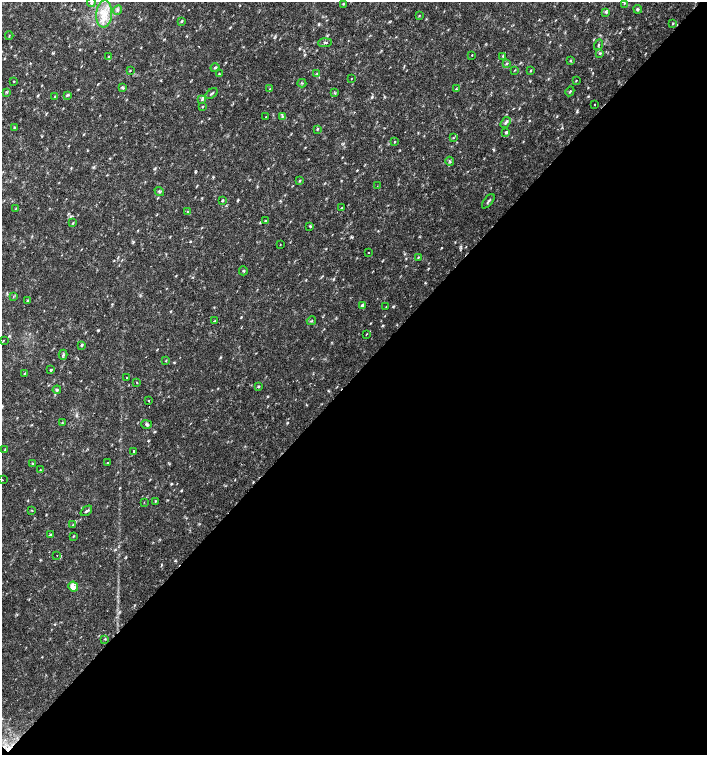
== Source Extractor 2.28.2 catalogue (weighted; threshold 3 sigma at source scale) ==
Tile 15 of 4 x 4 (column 3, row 4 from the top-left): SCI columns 3044-4453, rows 1-1506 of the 6023 x 6029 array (HDU 1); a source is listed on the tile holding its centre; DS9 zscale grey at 2 x 2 block average (1 PNG px = mean of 2 x 2 image px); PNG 709 x 757 px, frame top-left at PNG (2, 2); each listed source drawn as its Kron ellipse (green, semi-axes under 4 px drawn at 4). Shown black and unused: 50% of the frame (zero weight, under 2 of 3 exposures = <1% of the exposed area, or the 3 px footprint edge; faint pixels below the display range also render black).
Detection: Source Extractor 2.28.2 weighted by HDU 2 'WHT'; one run over the whole footprint, this tile lists its part. Background 0.0332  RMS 0.0037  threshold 0.0166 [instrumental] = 3 sigma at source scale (4.5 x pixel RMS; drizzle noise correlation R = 1.50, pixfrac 1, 0.0396/0.0396 arcsec/px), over >= 5 px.
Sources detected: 102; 1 cosmic-ray / hot-pixel residue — neither listed nor drawn; the other 101 listed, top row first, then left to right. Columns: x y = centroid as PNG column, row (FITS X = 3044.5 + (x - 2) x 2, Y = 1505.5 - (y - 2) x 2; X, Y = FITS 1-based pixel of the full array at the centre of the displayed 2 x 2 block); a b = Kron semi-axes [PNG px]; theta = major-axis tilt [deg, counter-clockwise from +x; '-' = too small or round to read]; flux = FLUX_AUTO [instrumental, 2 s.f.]
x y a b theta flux
91 3 4 3 - 1.2
624 3 3 2 - 0.57
343 4 3 3 - 0.62
638 9 4 3 - 1
118 10 5 3 - 1.6
606 12 3 3 - 1.4
104 14 13 8 85 12
419 16 3 2 - 0.53
182 21 4 2 - 0.89
673 24 3 2 - 0.62
9 36 4 2 - 0.52
325 43 7 2 4 1.1
598 45 5 2 - 0.98
599 53 3 3 - 0.78
472 55 2 2 - 0.41
109 56 2 2 - 1
503 56 3 2 - 0.61
570 61 3 3 - 0.68
507 64 3 3 - 0.67
215 68 4 3 - 1.1
130 70 3 2 - 0.52
515 70 3 2 - 0.47
531 70 4 2 - 0.57
317 73 3 2 - 0.76
219 74 3 2 - 0.7
351 79 2 2 - 0.34
576 80 3 2 - 0.44
14 81 3 2 - 0.47
302 83 4 2 - 0.55
122 88 4 3 - 1.1
270 89 4 2 - 0.66
456 89 4 2 - 0.54
570 91 5 2 - 0.79
6 92 3 2 - 0.85
211 93 7 2 37 1
335 93 3 2 - 0.66
67 95 4 3 - 1.1
54 97 3 2 - 0.8
202 99 4 2 - 0.89
595 105 2 2 - 1.1
202 107 3 2 - 0.55
266 117 2 2 - 0.55
282 117 3 3 - 0.89
505 122 6 3 55 1.5
14 127 3 2 - 0.72
317 129 3 3 - 0.84
506 132 4 3 - 1.3
453 138 3 2 - 0.51
395 142 3 2 - 0.48
450 161 4 2 - 0.88
300 181 3 2 - 0.78
377 186 2 2 - 0.33
159 191 5 2 - 0.97
223 201 3 3 - 0.79
488 201 8 2 51 1.4
16 208 3 2 - 0.51
341 208 3 2 - 0.6
187 212 3 2 - 0.74
265 221 3 2 - 0.78
73 223 4 2 - 0.56
310 226 4 2 - 0.72
280 245 2 2 - 0.64
368 252 2 2 - 0.4
418 258 3 2 - 0.58
243 271 4 2 - 0.72
13 296 3 2 - 0.73
28 300 3 2 - 0.83
362 305 4 3 - 1.6
386 307 3 2 - 0.35
215 321 3 2 - 0.54
311 321 5 2 - 0.71
366 334 3 2 - 0.41
3 341 4 2 - 0.44
81 345 4 3 - 0.89
63 355 5 4 - 1.3
166 361 3 2 - 0.56
51 370 3 3 - 0.69
24 373 3 2 - 0.47
127 377 2 2 - 0.71
136 382 2 2 - 0.89
258 387 4 2 - 0.67
57 390 4 3 - 1.1
149 401 2 2 - 1.3
62 422 3 3 - 0.61
147 424 5 4 - 1.6
5 449 4 2 - 0.51
134 451 2 2 - 2.9
107 462 2 2 - 0.57
33 463 3 2 - 0.58
40 470 3 2 - 0.53
2 480 2 2 - 1
155 501 2 2 - 0.61
144 502 2 2 - 0.33
32 510 2 2 - 0.61
86 511 6 2 39 1.3
73 525 2 2 - 0.59
50 535 3 3 - 0.99
73 536 3 2 - 0.53
57 555 2 2 - 0.22
73 587 5 4 - 7.2
105 639 3 2 - 0.54
Diffuse or blended objects may show on this block-average render without a row.